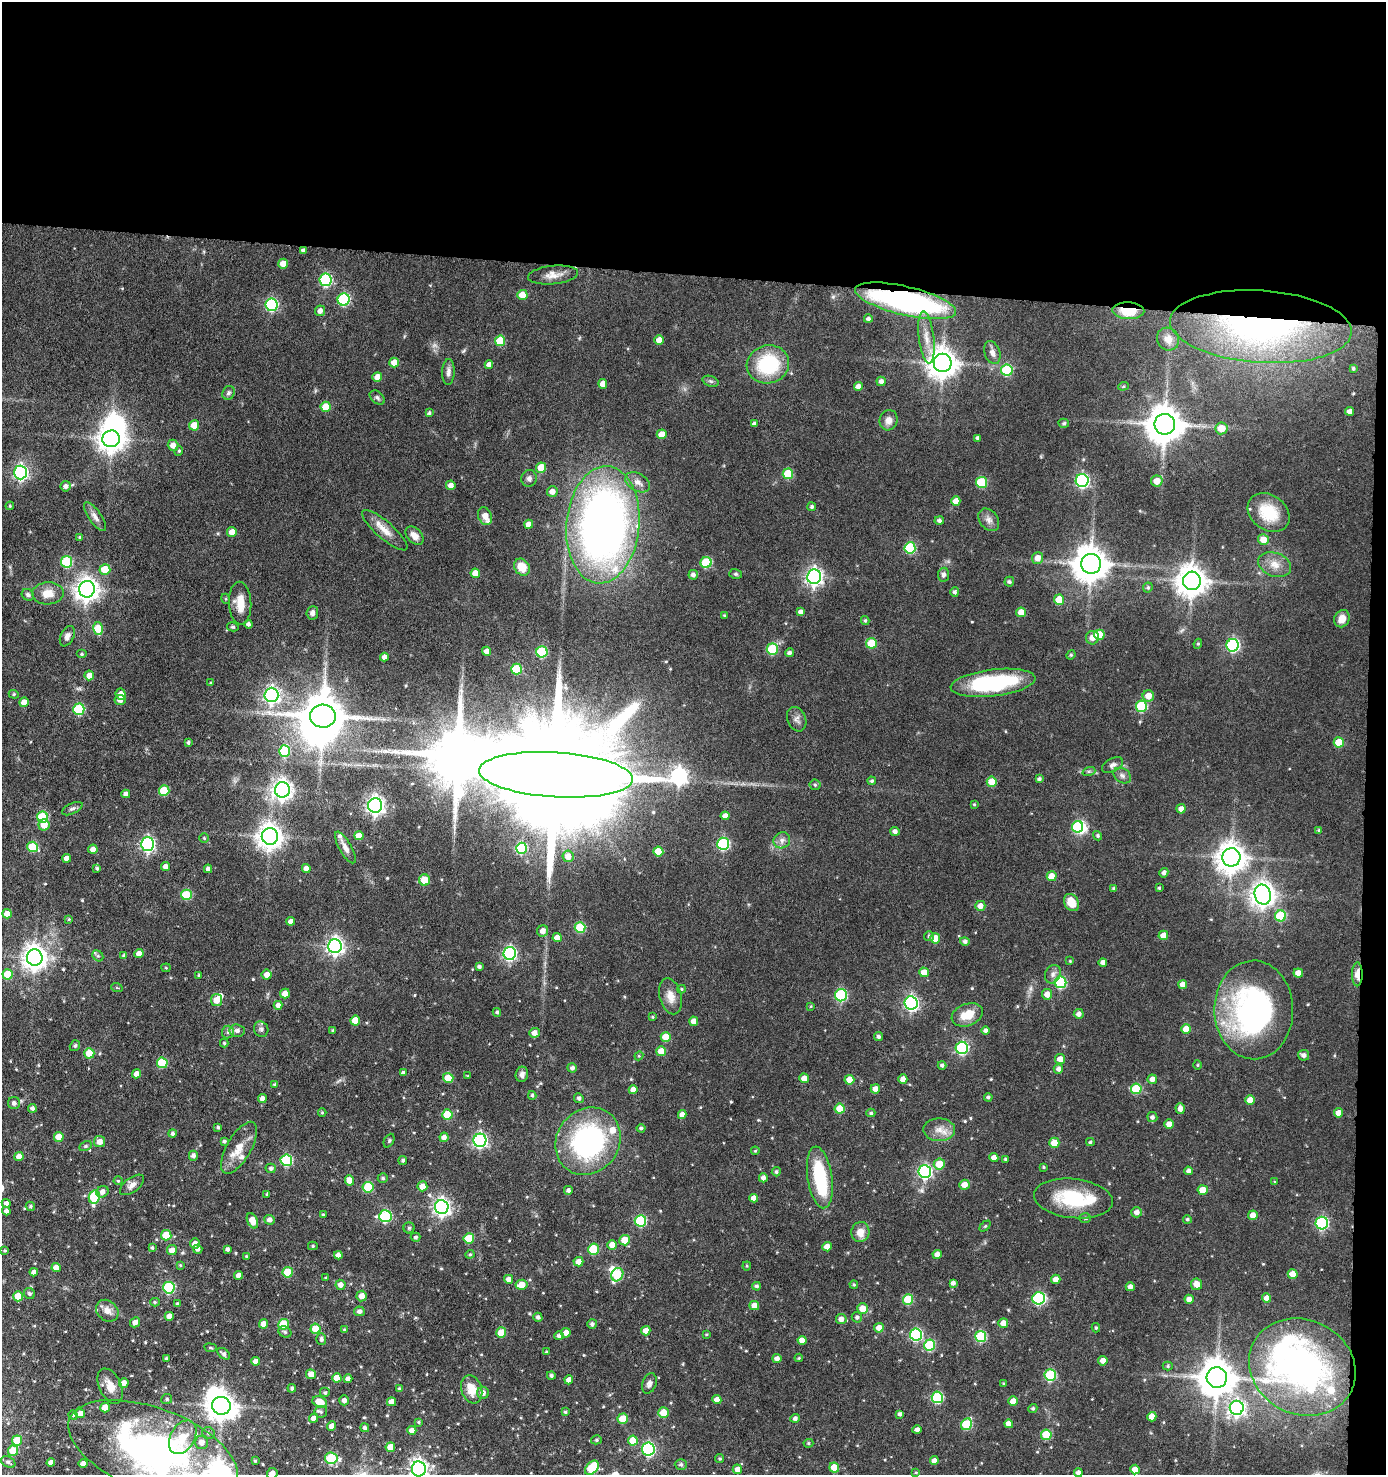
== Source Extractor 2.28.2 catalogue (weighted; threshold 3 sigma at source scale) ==
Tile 3 of 3 x 3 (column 3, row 1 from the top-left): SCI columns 2958-4341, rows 2950-4422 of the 4445 x 4424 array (HDU 1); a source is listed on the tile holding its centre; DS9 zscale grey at full resolution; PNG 1388 x 1477 px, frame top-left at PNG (2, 2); each listed source drawn as its Kron ellipse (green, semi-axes under 4 px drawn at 4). Shown black and unused: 20% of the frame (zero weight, under 4 of 8 exposures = <1% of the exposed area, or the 3 px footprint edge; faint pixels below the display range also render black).
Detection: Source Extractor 2.28.2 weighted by HDU 2 'WHT'; one run over the whole footprint, this tile lists its part. Background 0.0911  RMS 0.0037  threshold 0.0149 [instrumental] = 3 sigma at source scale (4.09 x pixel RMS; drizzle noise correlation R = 1.36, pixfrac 0.8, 0.05/0.05 arcsec/px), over >= 5 px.
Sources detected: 557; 1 too faint to see at this stretch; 12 inside a brighter object's white glare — neither listed nor drawn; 10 inside a brighter listed object's ellipse — not listed separately; of the other 534, all 500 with FLUX_AUTO >= 0.335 (the completeness limit of this list) listed and drawn (34 fainter detections not listed), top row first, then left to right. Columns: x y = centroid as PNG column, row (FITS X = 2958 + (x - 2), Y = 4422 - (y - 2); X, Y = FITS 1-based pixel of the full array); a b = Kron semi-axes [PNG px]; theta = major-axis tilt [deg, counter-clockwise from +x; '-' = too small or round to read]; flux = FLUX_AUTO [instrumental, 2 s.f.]
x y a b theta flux
303 250 4 3 - 0.95
283 264 5 5 - 4.1
553 275 25 9 5 3.5
325 280 6 6 - 32
522 295 5 5 - 4.5
344 299 6 6 - 37
905 301 52 14 -13 83
271 305 6 6 - 40
320 311 5 5 - 1.6
1128 311 16 8 -2 10
868 319 4 4 - 0.97
1261 327 91 36 -4 110
926 337 26 7 -83 4.8
1168 339 12 10 -55 2.5
659 340 5 4 - 3.5
500 341 5 5 - 10
992 352 12 7 -72 1.9
394 363 5 5 - 3.5
943 363 9 9 - 500
768 364 21 19 16 24
489 365 4 4 - 1.8
1353 368 4 3 - 0.56
1007 370 6 5 - 20
448 372 13 6 88 1.6
377 377 5 5 - 3.2
711 381 8 5 -19 0.75
881 381 5 4 - 1.2
603 384 5 4 - 2.9
858 386 4 4 - 2
1123 386 5 4 - 0.47
229 393 7 6 - 0.89
377 397 8 6 -40 0.88
326 407 5 5 - 7.5
1350 411 4 4 - 1.8
429 413 4 3 - 0.64
889 420 10 9 - 2.1
1064 423 5 4 - 0.54
754 424 4 4 - 1.1
1165 424 10 10 - 840
194 425 5 5 - 5.7
1221 428 6 6 - 5
662 434 5 5 - 4.5
978 438 4 4 - 1.1
111 439 9 8 - 350
173 445 5 5 - 2.7
179 451 5 4 - 0.44
541 468 5 5 - 7.6
20 472 7 6 - 82
788 474 5 5 - 13
529 478 8 7 - 1.3
1082 480 6 6 - 66
1157 481 6 5 - 3.3
638 482 13 8 -29 2.3
981 482 5 5 - 15
451 485 5 4 - 2.1
66 486 5 5 - 1.2
552 491 5 5 - 2.4
956 501 5 4 - 2.7
10 506 4 4 - 0.38
812 507 4 4 - 0.66
1269 513 23 17 -36 11
485 516 9 6 -70 2.7
95 517 17 6 -55 1.9
989 520 12 9 -52 1.9
939 521 5 4 - 0.91
529 524 4 4 - 2.9
603 525 59 36 85 240
385 530 29 8 -41 4.5
232 532 5 4 - 2.9
414 536 11 7 -47 2.5
79 537 4 3 - 0.41
1263 540 5 5 - 4
910 548 5 5 - 22
1038 558 6 5 - 2.6
67 562 6 5 - 22
706 563 5 5 - 17
1091 564 10 10 - 730
1275 565 17 11 -21 4
522 567 9 7 -56 4.9
105 569 5 5 - 7.4
475 573 4 4 - 3.5
736 574 6 5 - 0.6
693 575 5 4 - 1.2
944 575 7 5 81 1.1
814 577 7 7 - 130
1192 581 9 9 - 520
1009 582 5 4 - 0.71
1148 587 5 4 - 0.59
87 589 8 8 - 290
955 592 5 4 - 0.84
48 593 16 11 2 4.7
28 595 6 5 - 0.95
226 599 5 3 - 0.35
1059 600 5 5 - 6.9
240 603 21 11 -87 5.8
800 612 4 4 - 1.3
1021 612 5 5 - 4.1
312 613 7 5 83 1.2
725 615 3 3 - 0.51
1342 619 9 7 62 3.3
865 620 4 3 - 0.52
248 624 4 4 - 0.99
233 627 6 4 -13 0.53
98 628 6 5 - 8.8
1099 635 5 5 - 5.5
67 636 11 6 64 1.6
1092 638 7 6 - 2.5
871 643 5 5 - 9.9
1198 644 5 4 - 0.46
1233 645 6 6 - 52
772 649 5 5 - 19
487 651 4 4 - 1.8
542 652 5 5 - 24
789 653 4 4 - 0.91
82 654 5 4 - 0.5
1071 655 5 4 - 0.39
384 657 4 4 - 1.7
516 669 5 5 - 15
89 675 5 5 - 3.4
211 683 4 3 - 0.35
993 683 43 13 7 35
14 694 5 4 - 0.5
121 694 5 5 - 2.8
271 695 7 7 - 110
1148 696 6 5 - 3.7
120 700 5 5 - 1.7
24 702 5 4 - 3.7
1141 706 5 5 - 23
79 709 5 5 - 22
323 716 13 11 -6 1300
797 719 12 9 -68 1.7
188 742 3 3 - 0.66
1339 742 5 5 - 8.3
284 751 5 5 - 17
1112 765 11 6 27 1.4
1089 771 6 4 18 0.55
556 775 77 22 -3 20000
1122 775 9 7 -33 1.3
1039 779 4 4 - 0.85
872 781 4 4 - 0.62
992 782 5 5 - 6.5
815 785 5 5 - 0.6
282 790 8 7 - 200
164 791 5 5 - 13
126 794 4 4 - 1.9
974 804 4 3 - 0.37
375 805 7 7 - 150
72 809 11 5 26 1
1181 809 5 4 - 1.9
725 816 4 4 - 2.1
43 817 5 5 - 16
44 825 5 5 - 4.3
1078 827 6 5 - 21
1319 830 4 4 - 0.44
895 831 4 4 - 1.2
270 836 8 8 - 340
359 836 4 4 - 3.5
1098 836 5 4 - 0.66
204 838 5 4 - 0.44
782 840 8 7 - 1.6
148 844 6 6 - 83
723 844 6 6 - 38
32 847 5 5 - 13
345 847 18 6 -61 2.2
521 848 5 5 - 22
93 849 5 4 - 2.2
658 852 5 5 - 5.9
568 856 6 5 - 2.7
1231 857 9 9 - 490
67 858 4 4 - 1.9
166 867 4 4 - 2.1
97 868 4 3 - 0.55
306 868 4 4 - 1.6
208 869 4 4 - 1.4
1164 873 5 4 - 1.2
1052 876 5 5 - 4.5
424 880 5 5 - 5.2
1114 888 4 3 - 0.73
1159 888 3 3 - 0.44
186 895 5 5 - 15
1263 895 10 8 -77 310
1071 902 9 7 -57 5.3
980 906 5 5 - 2.3
7 914 5 4 - 4.1
1281 916 5 5 - 19
69 919 4 3 - 0.4
291 921 4 4 - 1.5
580 927 5 5 - 15
543 931 6 5 - 2.1
1163 935 5 4 - 3
929 936 5 5 - 0.52
557 938 4 4 - 2.9
935 938 5 5 - 6.2
965 941 5 4 - 0.95
335 946 7 7 - 130
510 953 6 6 - 64
139 954 4 4 - 2.5
124 955 3 3 - 0.64
98 956 6 5 - 0.61
35 958 8 8 - 320
1070 961 4 4 - 0.36
1103 962 4 4 - 1.5
479 967 4 3 - 0.84
166 968 4 4 - 0.36
924 972 5 5 - 3.9
1298 973 4 4 - 2.9
8 974 5 5 - 8.1
1053 974 9 7 67 1.5
1357 974 12 5 89 3.7
199 975 4 3 - 0.48
267 975 5 5 - 2.2
1060 982 6 6 - 27
1183 984 4 4 - 3.1
117 988 6 3 -19 0.34
682 989 4 4 - 0.42
285 993 5 5 - 2.9
1047 994 5 5 - 2.8
841 995 6 6 - 30
671 996 18 11 -75 3.9
217 1000 6 5 - 4.1
911 1003 7 6 - 75
278 1005 4 4 - 1.5
811 1006 4 3 - 0.34
1254 1010 49 39 -89 75
497 1012 4 4 - 0.64
1079 1014 5 5 - 1.7
967 1015 16 11 21 5.9
653 1017 4 3 - 0.4
355 1020 5 5 - 6.1
694 1021 4 4 - 2.5
261 1029 8 7 - 1
1186 1029 5 5 - 4.2
333 1030 3 3 - 0.52
237 1031 8 6 -4 1.4
986 1031 4 4 - 1.2
228 1032 6 5 - 0.89
534 1033 5 5 - 2.3
878 1036 4 4 - 0.89
666 1037 5 5 - 5.3
224 1043 4 4 - 0.44
75 1046 6 5 - 0.63
962 1048 6 6 - 42
661 1051 5 5 - 5.3
89 1053 5 5 - 7.5
1304 1055 5 5 - 1.3
639 1056 4 4 - 0.37
1060 1059 5 5 - 2.8
162 1063 5 5 - 17
942 1065 4 4 - 0.82
1198 1065 5 3 - 0.37
572 1068 5 4 - 0.97
1058 1069 5 4 - 1.4
403 1073 4 4 - 1.2
136 1074 4 4 - 2.2
522 1074 8 6 76 1.2
468 1076 3 3 - 0.34
448 1078 5 5 - 8
804 1078 5 4 - 2.7
903 1079 4 4 - 2.7
1152 1079 5 4 - 1.6
849 1080 5 5 - 4.8
275 1085 4 4 - 0.56
875 1089 5 4 - 2.2
1136 1089 5 5 - 15
633 1090 4 4 - 2.7
532 1095 4 3 - 0.6
988 1097 4 3 - 0.71
579 1098 5 4 - 1
262 1099 4 4 - 1.9
1250 1100 5 4 - 2.7
14 1103 6 6 - 1.2
32 1108 4 4 - 1
1180 1108 5 4 - 1.8
840 1109 5 5 - 8.4
322 1113 4 4 - 0.42
871 1113 4 4 - 0.59
1339 1113 4 4 - 3
447 1114 5 5 - 9.9
682 1115 4 4 - 1.9
1152 1117 5 5 - 1
1169 1124 4 4 - 3
218 1127 3 3 - 0.55
641 1128 4 4 - 0.79
939 1130 16 11 -1 3.7
172 1133 4 4 - 0.89
59 1137 5 5 - 5
444 1137 5 4 - 2
480 1140 6 6 - 86
224 1141 3 3 - 0.64
389 1141 7 5 64 0.6
588 1141 35 31 52 64
100 1142 5 5 - 2.4
1090 1142 4 4 - 0.58
1054 1143 5 5 - 6.5
86 1146 7 4 27 0.58
239 1148 29 12 60 5.9
755 1151 4 4 - 0.34
19 1156 4 4 - 2.8
193 1156 5 4 - 1.2
994 1157 4 4 - 2.2
1006 1159 3 3 - 0.61
286 1160 6 5 - 28
403 1160 4 4 - 0.7
939 1164 5 5 - 7.3
1044 1167 4 3 - 0.42
271 1168 5 4 - 0.82
1188 1171 4 4 - 1.2
776 1172 4 4 - 0.68
925 1172 6 6 - 64
820 1177 31 12 -81 22
383 1178 5 4 - 0.66
763 1178 4 4 - 1.3
349 1180 5 4 - 3.5
118 1181 4 4 - 0.39
1275 1182 4 4 - 0.4
132 1185 14 7 37 2
964 1185 5 5 - 3.1
422 1186 5 5 - 3.4
368 1187 5 5 - 12
568 1190 4 4 - 1
1203 1190 5 5 - 4.6
102 1192 6 5 - 1.8
267 1194 4 3 - 0.41
94 1197 7 5 80 23
754 1198 4 4 - 2.3
1073 1198 39 19 -6 20
6 1203 4 4 - 1.2
30 1206 5 4 - 0.57
442 1207 7 7 - 130
6 1211 4 4 - 1.5
1137 1212 5 5 - 1.6
323 1215 3 3 - 0.42
1253 1215 5 4 - 2.9
385 1216 6 6 - 32
1085 1218 6 5 - 0.55
1187 1219 4 4 - 0.58
269 1220 5 5 - 1.5
252 1221 8 5 -64 3.7
640 1221 5 5 - 28
1322 1223 6 6 - 44
985 1226 6 4 45 0.47
409 1228 5 5 - 0.51
860 1232 10 9 - 3.3
166 1235 5 5 - 8.2
416 1237 5 4 - 0.69
469 1238 5 5 - 10
625 1240 5 5 - 6
195 1244 5 5 - 2.1
612 1245 5 5 - 3
313 1246 5 4 - 0.46
827 1247 4 4 - 3.4
152 1248 4 4 - 0.62
198 1249 5 4 - 1.2
227 1249 4 3 - 0.95
593 1249 5 5 - 12
5 1250 3 3 - 0.46
172 1250 5 5 - 2.8
470 1254 4 4 - 0.45
937 1254 4 4 - 2
338 1255 4 4 - 1.8
246 1256 4 3 - 0.35
578 1262 5 4 - 3
180 1265 4 4 - 0.37
747 1266 4 4 - 0.37
56 1267 4 4 - 2.7
34 1272 4 4 - 1.5
288 1272 5 5 - 10
1293 1274 5 4 - 3.2
238 1275 4 4 - 2.1
617 1275 7 5 58 18
326 1278 3 3 - 0.45
509 1279 4 4 - 1.9
1056 1279 4 4 - 2.5
953 1283 4 4 - 1.3
1197 1284 6 5 - 3.1
340 1285 5 5 - 2
521 1285 6 5 - 4.4
854 1285 4 4 - 0.46
756 1286 4 4 - 0.71
1130 1287 4 4 - 1.6
169 1288 6 5 - 32
29 1293 6 5 - 0.73
18 1296 5 5 - 5.4
362 1296 5 5 - 2.7
1039 1298 6 6 - 40
1266 1298 4 4 - 2.4
908 1299 5 5 - 14
1189 1299 4 4 - 2
155 1302 5 4 - 0.44
177 1304 4 4 - 0.54
754 1306 5 4 - 3
863 1309 5 5 - 4.1
107 1311 12 10 -40 2.7
359 1311 5 5 - 1.3
169 1316 4 4 - 2.7
538 1317 5 4 - 0.94
857 1317 5 5 - 0.9
841 1319 5 5 - 1.9
135 1322 5 4 - 2
1003 1323 5 5 - 3.1
263 1324 4 4 - 2.9
284 1324 5 5 - 9.5
592 1324 5 4 - 0.93
879 1328 5 5 - 2.9
1096 1328 4 3 - 0.48
315 1329 5 5 - 6.2
344 1330 4 3 - 0.43
646 1331 5 4 - 2.9
285 1332 6 5 - 0.75
501 1333 5 5 - 6.9
566 1333 5 4 - 2.3
706 1334 4 4 - 0.34
916 1334 6 6 - 39
559 1336 4 4 - 1
981 1336 5 5 - 22
321 1339 6 5 - 0.86
802 1340 4 4 - 2.4
930 1345 5 5 - 19
210 1348 6 3 -8 0.45
546 1352 3 3 - 0.37
224 1354 7 4 -37 1
799 1358 4 4 - 0.34
166 1359 4 3 - 0.59
777 1359 4 4 - 1.6
255 1361 4 4 - 1.7
1103 1361 5 4 - 2.3
1168 1366 5 4 - 0.5
1302 1367 55 47 -26 100
311 1374 5 5 - 3.4
1050 1375 6 5 - 24
551 1376 4 4 - 0.73
337 1378 4 4 - 3.9
1217 1378 10 10 - 830
348 1379 4 4 - 1.5
569 1380 4 4 - 1.9
124 1383 5 4 - 2.2
649 1383 10 7 68 1.3
1004 1384 3 3 - 0.4
110 1386 19 11 -65 4.4
292 1388 4 4 - 0.77
400 1389 4 4 - 0.7
472 1389 14 10 -72 5.6
325 1393 5 5 - 0.74
483 1393 6 6 - 1.7
937 1397 6 5 - 29
167 1399 5 5 - 0.63
344 1400 5 4 - 1.6
717 1400 4 4 - 2.7
1013 1401 5 5 - 2.9
320 1402 7 5 -22 5.9
392 1402 4 4 - 2.8
221 1406 9 9 - 410
105 1408 5 4 - 4.2
1033 1408 5 4 - 0.6
1237 1408 7 7 - 110
321 1412 6 6 - 0.8
565 1412 3 3 - 0.54
663 1412 5 5 - 4.7
80 1414 4 4 - 3.6
900 1414 4 4 - 1
73 1415 5 4 - 0.42
1152 1417 5 4 - 3.8
313 1418 4 4 - 2.4
795 1418 4 4 - 1.1
623 1419 5 5 - 7.4
419 1422 4 3 - 0.44
966 1424 6 5 - 17
1009 1424 4 4 - 2.5
332 1426 4 4 - 2.2
365 1428 4 4 - 0.88
412 1430 4 4 - 2.6
917 1430 5 4 - 1.4
208 1433 6 6 - 0.83
1046 1435 5 5 - 12
183 1437 18 12 60 8.5
17 1440 5 5 - 6.6
596 1440 5 4 - 0.53
633 1441 5 5 - 6.3
202 1442 7 6 - 2.6
808 1443 5 4 - 0.49
390 1447 5 4 - 4.4
648 1449 6 6 - 53
153 1450 89 42 -21 130
13 1451 5 5 - 6.7
331 1458 6 5 - 22
720 1459 4 4 - 0.52
934 1460 4 4 - 1.7
255 1461 4 3 - 0.42
8 1462 8 5 -29 0.84
51 1462 4 4 - 2.1
83 1464 4 4 - 1.9
681 1464 6 5 - 0.96
834 1467 5 5 - 5.3
592 1468 8 5 49 17
419 1469 7 7 - 160
737 1469 5 4 - 2.3
1135 1470 5 5 - 4.1
916 1472 4 4 - 0.37
272 1473 5 5 - 2.9
1078 1473 4 4 - 1.4
Overlapping masked pixels (flux is a lower limit): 4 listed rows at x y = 905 301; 1128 311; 1261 327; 1357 974
Isophote crosses this tile's border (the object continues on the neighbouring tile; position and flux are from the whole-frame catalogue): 4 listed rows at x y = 153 1450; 419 1469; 272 1473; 1078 1473